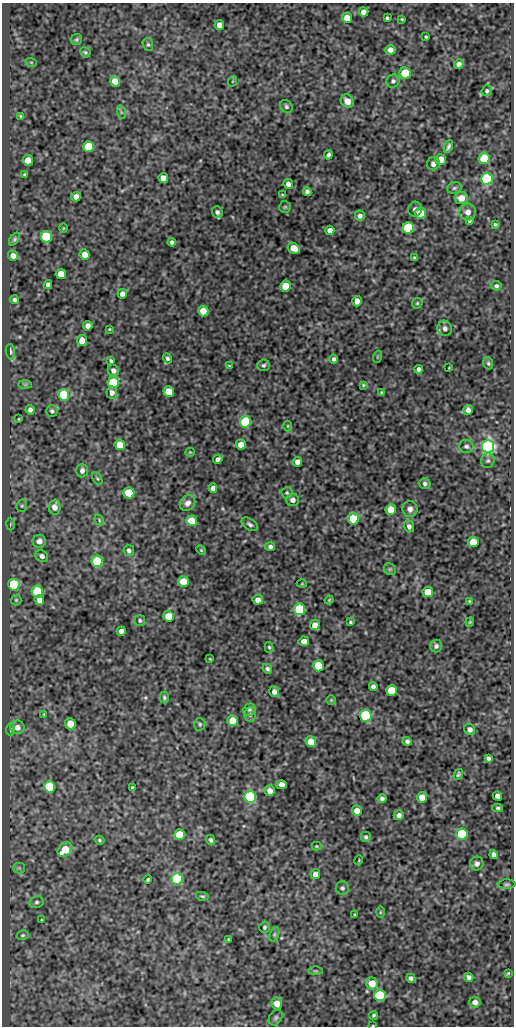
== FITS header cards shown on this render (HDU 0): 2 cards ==
NAXIS1  =                  512
NAXIS2  =                 1024

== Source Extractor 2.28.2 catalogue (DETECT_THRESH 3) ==
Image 512 x 1024 px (HDU 0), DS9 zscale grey, 1 PNG px = 1 image px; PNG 516 x 1028 px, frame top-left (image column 1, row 1024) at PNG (2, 3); each listed source drawn as its Kron ellipse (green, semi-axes under 4 px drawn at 4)
Background 76.1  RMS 0.6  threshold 1.81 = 3 sigma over >= 5 px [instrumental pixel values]
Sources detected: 215; all 215 listed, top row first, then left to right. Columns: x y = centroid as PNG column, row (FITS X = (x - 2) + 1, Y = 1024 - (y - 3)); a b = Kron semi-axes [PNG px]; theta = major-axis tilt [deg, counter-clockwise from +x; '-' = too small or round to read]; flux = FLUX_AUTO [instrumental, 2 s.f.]
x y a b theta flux
363 12 5 4 - 210
347 18 5 5 - 540
387 18 3 3 - 62
402 19 3 2 - 40
219 25 5 4 - 270
426 37 3 3 - 46
77 39 5 5 - 66
148 45 6 5 - 74
390 50 5 5 - 230
85 52 5 5 - 68
31 62 6 3 -19 42
459 64 5 4 - 160
405 73 6 5 - 2200
115 81 5 5 - 420
233 81 5 3 - 34
393 81 7 6 - 100
487 91 5 5 - 88
347 101 7 6 - 270
286 107 7 5 -55 90
121 112 7 4 -72 74
21 116 4 3 - 54
88 146 5 5 - 1600
448 147 6 3 67 99
328 155 4 4 - 110
484 158 5 5 - 1200
28 160 5 5 - 480
441 160 5 5 - 620
433 164 6 6 - 200
25 175 4 4 - 63
163 178 5 5 - 320
487 179 6 6 - 5600
288 184 5 4 - 180
454 188 7 5 17 81
307 191 5 4 - 120
282 195 3 3 - 47
76 197 5 4 - 300
461 198 6 6 - 380
285 207 6 5 - 62
415 209 7 6 - 150
217 212 6 5 - 140
468 212 8 8 - 280
420 213 5 5 - 960
360 216 5 5 - 140
469 221 4 3 - 72
495 224 4 3 - 63
63 228 4 3 - 32
408 228 6 5 - 4100
330 230 4 4 - 250
46 237 6 5 - 3300
14 239 7 4 53 76
172 242 4 4 - 100
294 248 6 5 - 550
85 255 5 5 - 380
13 256 5 4 - 260
414 258 3 3 - 44
61 274 5 5 - 620
48 285 4 4 - 150
285 286 5 5 - 1200
496 286 5 4 - 88
122 294 5 4 - 250
14 300 4 4 - 90
357 301 5 5 - 260
417 303 6 5 - 60
203 311 5 5 - 670
88 326 5 4 - 210
445 328 8 7 - 170
109 329 3 2 - 32
82 341 5 5 - 500
10 352 7 4 -86 130
377 357 6 4 71 47
167 358 5 4 - 83
334 359 4 4 - 100
111 361 4 3 - 68
488 363 6 4 -71 70
263 365 6 6 - 91
229 366 3 3 - 35
449 368 3 2 - 26
419 369 4 4 - 140
113 370 6 5 - 160
113 383 5 5 - 2800
25 385 7 4 -1 63
363 385 4 3 - 47
169 392 5 5 - 1100
381 392 4 3 - 47
112 393 6 5 - 200
64 395 5 5 - 2100
30 410 5 4 - 140
468 410 5 4 - 190
52 411 6 5 - 90
19 419 3 2 - 33
245 422 6 5 - 3300
288 426 5 3 - 39
241 444 5 5 - 470
120 445 5 5 - 720
466 446 7 6 - 120
488 447 6 6 - 17000
190 452 5 4 - 42
218 459 5 4 - 150
488 461 7 6 - 100
297 462 5 4 - 220
82 471 7 5 88 170
97 478 7 4 -59 56
425 484 6 5 - 91
213 488 4 4 - 170
129 493 5 5 - 1600
287 493 5 5 - 65
293 500 6 6 - 180
188 503 8 7 - 200
22 506 6 5 - 71
55 507 7 6 - 290
391 509 5 5 - 740
410 509 8 7 - 190
353 519 5 5 - 1700
99 520 5 4 - 46
192 521 5 5 - 760
10 524 6 4 88 50
250 524 9 5 -33 110
409 526 6 5 - 150
39 541 6 6 - 240
473 542 5 5 - 880
270 546 5 4 - 120
129 550 6 5 - 130
201 550 5 4 - 47
42 556 6 5 - 160
97 561 6 5 - 2400
390 569 6 5 - 71
183 581 5 5 - 860
302 584 5 3 - 35
14 585 6 5 - 3100
37 592 6 5 - 2400
428 592 5 5 - 770
16 600 5 5 - 60
39 600 5 4 - 260
258 600 5 5 - 280
329 600 4 3 - 41
469 601 4 3 - 45
299 609 6 5 - 4600
169 616 5 5 - 770
140 620 5 5 - 82
350 622 3 3 - 52
470 622 5 4 - 39
315 625 5 4 - 350
121 631 4 4 - 210
304 641 5 5 - 300
436 646 6 6 - 100
269 647 5 4 - 53
210 659 3 2 - 32
318 666 5 5 - 1400
267 669 5 4 - 90
373 686 4 4 - 130
391 691 5 5 - 1500
274 692 5 5 - 180
164 697 6 4 -88 78
331 700 5 5 - 46
249 710 6 5 - 83
44 714 3 2 - 34
250 715 7 5 89 110
366 716 6 5 - 5500
233 720 5 5 - 700
70 724 5 5 - 610
200 724 6 5 - 71
17 727 7 6 - 260
10 729 6 4 88 67
470 729 5 5 - 170
407 741 4 4 - 110
311 742 5 5 - 570
488 758 4 4 - 100
458 774 6 4 58 70
281 785 5 4 - 300
50 787 6 5 - 3300
133 788 4 3 - 73
270 791 5 5 - 270
497 796 5 4 - 180
250 797 6 6 - 8000
422 797 5 5 - 410
382 798 4 4 - 100
498 808 5 4 - 65
357 811 5 5 - 330
399 815 5 5 - 150
462 834 6 5 - 2700
180 835 5 5 - 1800
366 837 5 5 - 75
99 840 5 4 - 60
211 840 5 4 - 91
316 846 5 4 - 41
65 850 8 6 43 990
494 855 5 4 - 150
359 860 5 3 - 37
477 864 7 6 - 170
19 868 5 5 - 67
315 874 5 4 - 310
148 879 4 3 - 63
177 879 6 5 - 4700
507 884 9 4 0 81
342 888 6 6 - 100
202 896 6 4 -11 55
36 902 7 6 - 98
380 912 5 3 - 41
355 915 3 2 - 44
41 920 3 2 - 36
265 927 5 5 - 75
274 934 7 4 71 65
23 935 6 4 14 66
228 940 3 2 - 45
316 971 7 4 0 52
508 973 4 3 - 42
469 977 5 4 - 110
411 978 4 4 - 110
372 983 6 6 - 670
380 995 5 5 - 5100
475 1002 5 5 - 200
277 1003 6 5 - 380
374 1015 4 4 - 64
276 1018 8 6 57 97
373 1026 3 2 - 27
At the frame edge (FLAGS 8, measured only in part): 1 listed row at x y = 373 1026